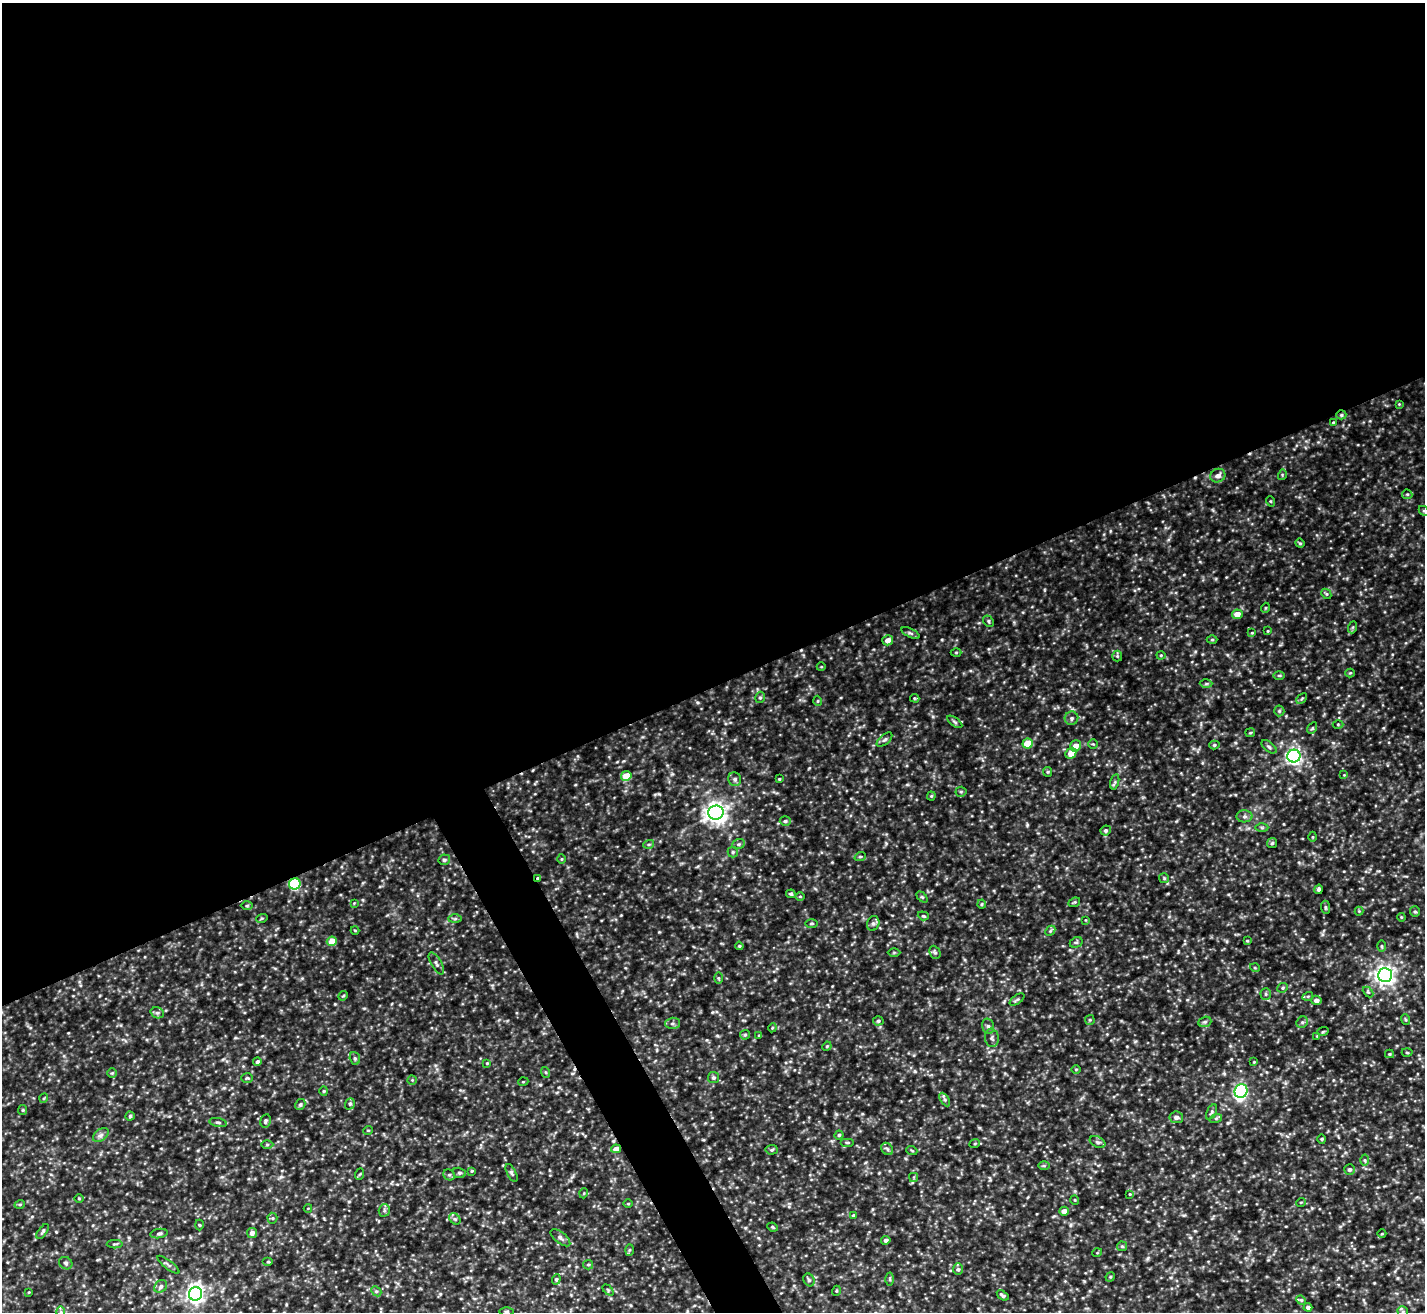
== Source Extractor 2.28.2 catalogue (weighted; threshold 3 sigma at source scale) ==
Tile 2 of 4 x 4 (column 2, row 1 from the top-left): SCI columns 1424-2846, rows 4086-5395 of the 5696 x 5683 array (HDU 1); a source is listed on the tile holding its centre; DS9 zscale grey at full resolution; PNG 1427 x 1314 px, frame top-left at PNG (2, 3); each listed source drawn as its Kron ellipse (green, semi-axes under 4 px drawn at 4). Shown black and unused: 54% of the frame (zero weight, under 3 of 5 exposures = <1% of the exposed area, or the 3 px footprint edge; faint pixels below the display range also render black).
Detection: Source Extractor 2.28.2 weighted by HDU 2 'WHT'; one run over the whole footprint, this tile lists its part. Background 0.232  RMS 0.028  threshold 0.126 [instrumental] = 3 sigma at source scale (4.5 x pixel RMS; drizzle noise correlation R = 1.50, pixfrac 1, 0.05/0.05 arcsec/px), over >= 5 px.
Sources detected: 216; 2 cosmic-ray / hot-pixel residue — neither listed nor drawn; the other 214 listed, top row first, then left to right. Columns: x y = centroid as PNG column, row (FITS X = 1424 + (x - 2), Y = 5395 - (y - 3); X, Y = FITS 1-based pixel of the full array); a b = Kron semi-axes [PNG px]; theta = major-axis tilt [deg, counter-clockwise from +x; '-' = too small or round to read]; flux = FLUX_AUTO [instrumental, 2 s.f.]
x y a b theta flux
1399 404 4 4 - 2.2
1341 415 5 4 - 4.6
1333 422 3 3 - 2.2
1282 475 5 3 - 2.8
1218 476 8 6 26 13
1407 494 5 4 - 3.4
1270 501 5 3 - 2.6
1424 511 5 4 - 4.1
1300 543 5 4 - 3.2
1326 594 5 4 - 3.7
1265 608 5 3 - 2.5
1237 614 5 5 - 22
988 621 6 5 - 4.1
1353 627 6 4 71 3.5
1268 631 4 3 - 2.2
910 633 10 4 -26 5.3
1252 633 4 3 - 2.3
888 640 5 5 - 16
1212 640 5 3 - 2.9
956 652 5 3 - 2.6
1161 655 4 4 - 2.8
1117 656 5 5 - 3.5
821 667 4 3 - 1.9
1350 673 4 4 - 2.9
1279 675 6 4 -1 3.3
1206 684 6 4 1 3.9
760 697 6 4 74 4.6
915 698 5 4 - 2.9
1302 699 6 4 44 3.3
818 701 5 3 - 2.5
1279 711 5 5 - 4
1071 718 7 7 - 7
955 722 9 4 -35 4.9
1338 724 5 3 - 2.7
1312 728 6 4 59 3.5
1250 733 5 4 - 3.2
885 740 9 5 40 6.3
1027 743 5 5 - 60
1093 744 5 4 - 2.9
1214 745 5 4 - 4.6
1076 746 6 5 - 21
1269 747 9 4 -38 6
1071 753 6 5 - 30
1294 756 6 6 - 680
1048 772 5 4 - 3
1344 775 4 4 - 2
626 776 5 5 - 47
735 779 7 6 - 7.1
779 779 3 3 - 2.8
1115 782 8 4 75 5
961 792 5 5 - 3.9
931 796 4 4 - 3.1
716 813 8 7 - 1500
1244 816 8 6 1 7.4
785 821 5 4 - 4.7
1262 828 6 4 0 3.6
1106 830 5 5 - 5.2
1313 837 5 3 - 2.5
1272 843 5 4 - 4.4
649 844 5 3 - 3.2
738 844 6 5 - 5.1
733 852 5 5 - 3.9
860 857 6 3 19 2.7
561 859 5 3 - 2.5
444 860 6 5 - 5.8
538 878 4 3 - 3
1164 878 5 5 - 3.6
295 884 6 5 - 220
1319 889 5 4 - 5.5
791 894 5 3 - 3.8
800 896 5 3 - 2.5
922 897 6 4 -44 3.4
1074 902 6 4 21 3.3
354 903 4 4 - 2.1
982 904 4 4 - 3
247 906 6 4 1 3.3
1325 907 7 4 -85 4.1
1359 911 4 4 - 2.6
1415 911 5 5 - 4.6
923 916 5 4 - 3.3
1401 917 4 4 - 2.6
262 918 6 3 19 3.2
455 919 7 4 1 4.4
1086 920 4 3 - 1.8
811 923 6 3 1 2.9
873 923 7 6 - 7
355 930 4 3 - 2
1050 931 6 4 45 4.2
332 941 5 4 - 34
1247 941 3 3 - 2.7
1076 942 7 5 28 4.5
739 946 4 3 - 2.9
1381 946 6 4 -89 3.3
894 952 6 4 1 3.3
935 952 7 5 -66 5.1
436 963 12 5 -60 7.5
1255 968 5 3 - 2.6
1385 975 7 7 - 1200
718 978 5 4 - 3
1283 988 6 4 23 3.9
1368 992 6 4 -44 3.4
1266 994 5 5 - 4.5
343 996 5 4 - 2.9
1308 996 5 3 - 2.9
1017 999 8 4 36 4.9
1316 1000 5 4 - 12
157 1013 7 5 -18 6.3
1405 1019 5 3 - 3.1
1090 1020 5 4 - 3.4
878 1021 5 4 - 4.4
1205 1022 6 5 - 5.4
1302 1022 6 5 - 5.1
672 1023 7 5 2 5.8
988 1026 8 6 -74 7.5
772 1028 4 3 - 2.3
1323 1031 6 3 21 2.6
745 1035 5 4 - 3.4
759 1035 4 3 - 2.5
1317 1036 3 3 - 2.1
992 1038 9 7 -84 8.3
827 1046 5 4 - 2.7
1407 1052 5 3 - 2.6
1389 1054 4 4 - 3
355 1058 6 5 - 4.4
257 1062 4 4 - 5.5
1254 1062 4 3 - 2.2
487 1063 4 4 - 2.4
1076 1069 5 3 - 2.3
545 1072 5 3 - 2.6
112 1073 5 4 - 3
247 1078 6 4 0 3.6
714 1078 6 5 - 5.2
412 1080 4 4 - 2.9
523 1082 5 3 - 2.3
324 1091 4 4 - 3.2
1241 1091 7 6 - 380
44 1098 5 3 - 2.5
945 1100 7 4 -59 5.8
350 1104 6 4 69 4.3
300 1105 6 5 - 4.7
23 1110 5 4 - 3.1
1212 1112 8 4 63 4.5
130 1116 4 4 - 4
1176 1117 7 6 - 11
1216 1118 6 4 18 4.2
265 1121 7 5 80 5
218 1122 9 3 -11 4.7
368 1130 5 3 - 2.3
101 1135 9 5 36 8.7
839 1135 4 4 - 3.8
1322 1139 4 4 - 2.8
847 1142 7 3 0 3.5
1097 1142 8 5 -26 6.3
975 1143 5 3 - 2.3
267 1145 6 4 0 3.5
616 1149 5 4 - 24
887 1149 7 5 -46 5.9
772 1150 6 4 4 4.5
912 1151 5 3 - 2.5
1365 1160 5 3 - 3.5
1044 1166 6 4 0 3.5
1349 1170 5 5 - 7.1
472 1171 4 3 - 2.8
459 1173 6 5 - 4.2
511 1173 10 4 -63 5.4
360 1174 6 3 70 2.9
449 1175 6 5 - 4.7
914 1177 4 4 - 3.6
584 1193 5 3 - 2.2
1130 1194 4 4 - 2.2
79 1199 5 3 - 2.5
1075 1200 5 3 - 2.2
1301 1202 5 3 - 2
20 1204 5 3 - 3.1
628 1204 5 3 - 2.4
308 1208 4 2 - 1.8
384 1210 6 5 - 5.8
1064 1211 5 4 - 16
853 1215 3 3 - 4
272 1218 5 5 - 3.8
455 1219 6 5 - 5
199 1225 5 3 - 2.5
773 1227 5 4 - 3.1
43 1232 9 4 53 5
159 1233 8 4 10 5.6
252 1233 5 5 - 10
1382 1234 4 3 - 2.2
560 1238 12 5 -38 7.9
886 1240 4 4 - 8.5
115 1244 8 3 0 3.4
1122 1246 5 4 - 3.6
629 1250 6 4 88 3.5
1097 1253 5 3 - 2
268 1262 5 3 - 2.9
66 1263 7 6 - 5.5
168 1265 13 4 -38 6.1
588 1265 5 4 - 4
958 1269 6 5 - 5.9
1110 1277 5 4 - 3.2
556 1279 5 4 - 3.6
890 1279 6 4 -89 4
809 1280 6 5 - 5.1
161 1286 7 5 46 7.1
608 1290 6 4 -46 3.7
376 1291 6 4 -42 4.4
836 1291 5 3 - 2.6
29 1292 4 3 - 2
195 1294 7 6 - 1000
1003 1295 6 4 -34 5.8
1301 1300 5 4 - 4.1
1308 1307 4 4 - 6.9
1403 1311 5 5 - 3.5
61 1312 6 4 -90 3.9
506 1312 7 3 0 3.8
Overlapping masked pixels (flux is a lower limit): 4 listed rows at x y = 1341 415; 538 878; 295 884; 616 1149
Isophote crosses this tile's border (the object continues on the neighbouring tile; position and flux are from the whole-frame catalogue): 2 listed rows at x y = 1424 511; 61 1312
Unlisted compact peaks at least as high as the median listed source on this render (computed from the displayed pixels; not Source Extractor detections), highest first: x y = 1228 1123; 1027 825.